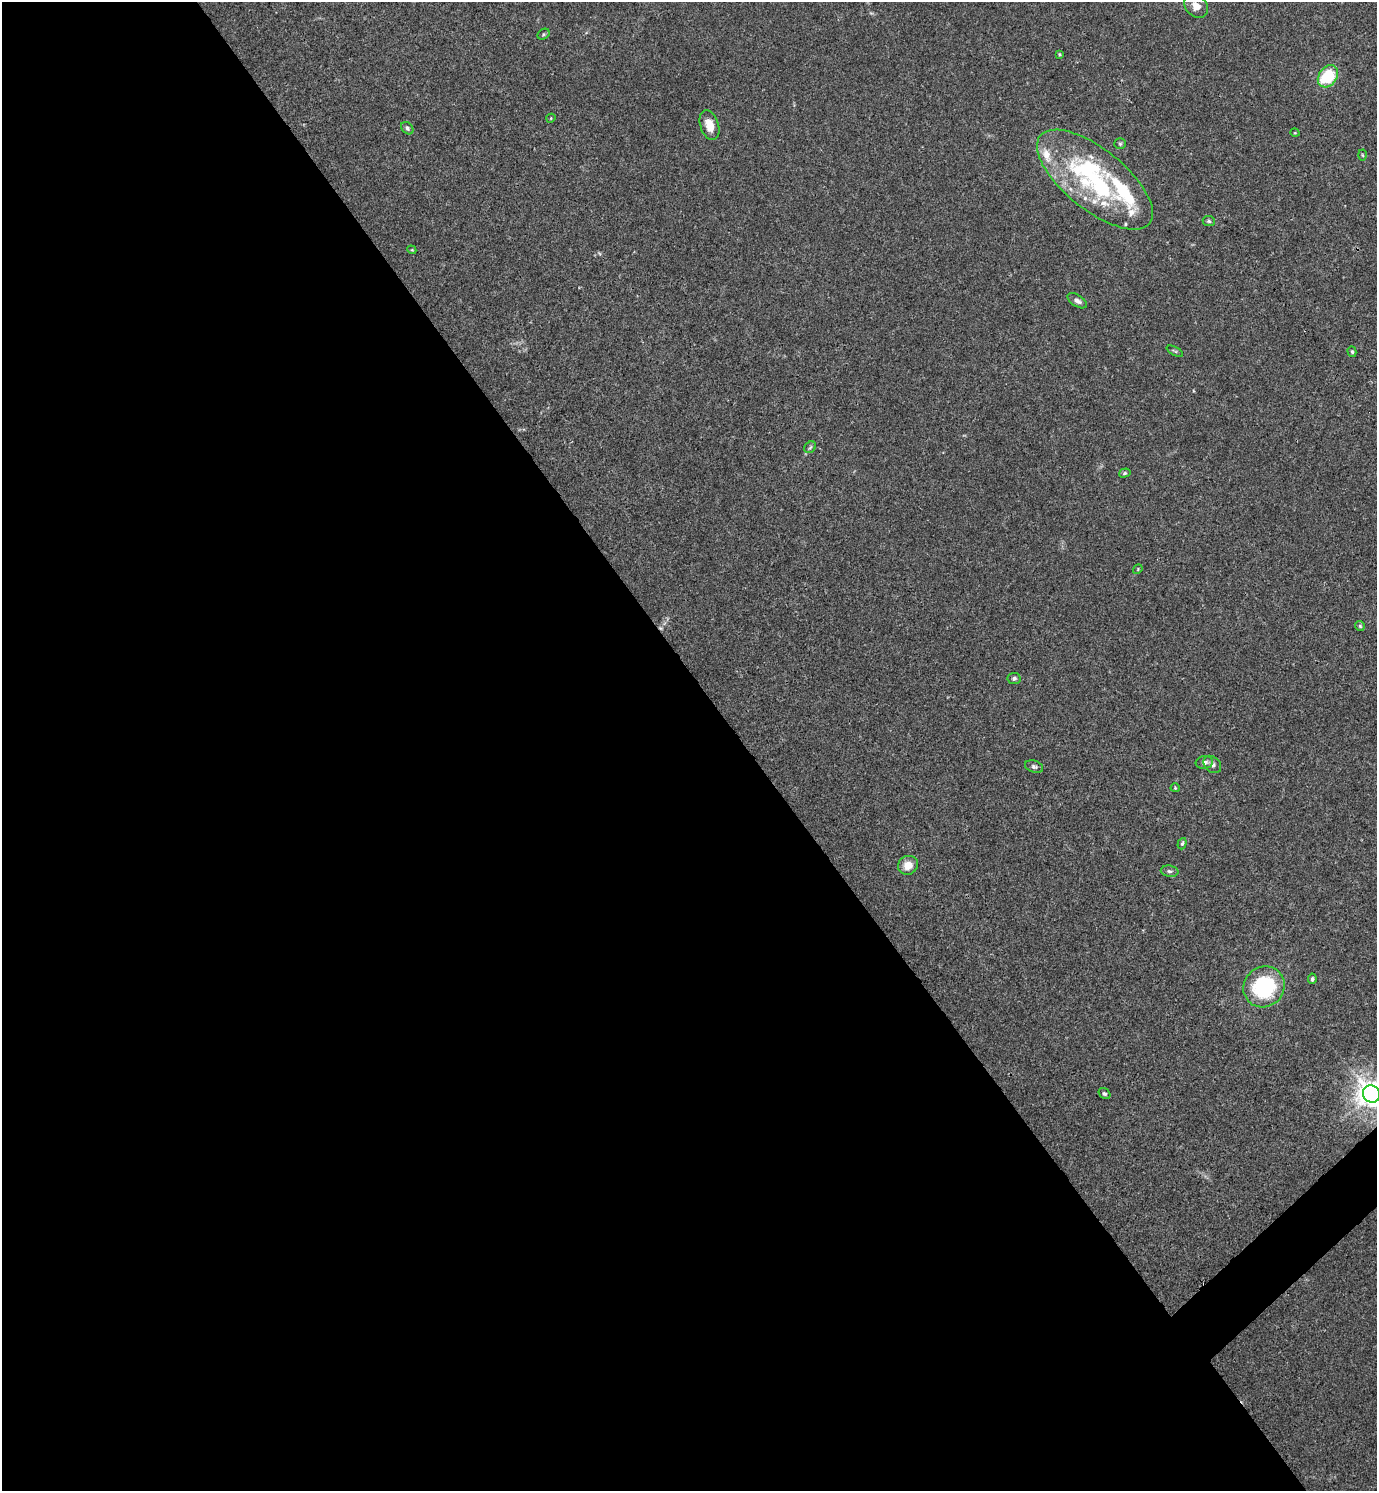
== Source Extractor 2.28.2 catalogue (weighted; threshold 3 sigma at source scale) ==
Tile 9 of 4 x 4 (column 1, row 3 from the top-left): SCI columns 300-1674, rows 1491-2979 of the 5958 x 5961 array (HDU 1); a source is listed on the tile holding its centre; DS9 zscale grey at full resolution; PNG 1379 x 1493 px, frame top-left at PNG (2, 2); each listed source drawn as its Kron ellipse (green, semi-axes under 4 px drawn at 4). Shown black and unused: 55% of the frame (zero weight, under 3 of 4 exposures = <1% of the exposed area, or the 3 px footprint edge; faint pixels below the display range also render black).
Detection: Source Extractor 2.28.2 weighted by HDU 2 'WHT'; one run over the whole footprint, this tile lists its part. Background 0.016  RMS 0.0021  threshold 0.00952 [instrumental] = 3 sigma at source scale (4.5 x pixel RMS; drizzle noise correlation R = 1.50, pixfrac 1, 0.05/0.05 arcsec/px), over >= 5 px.
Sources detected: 42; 4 inside a brighter object's white glare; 1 cosmic-ray / hot-pixel residue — neither listed nor drawn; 5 inside a brighter listed object's ellipse — not listed separately; the other 32 listed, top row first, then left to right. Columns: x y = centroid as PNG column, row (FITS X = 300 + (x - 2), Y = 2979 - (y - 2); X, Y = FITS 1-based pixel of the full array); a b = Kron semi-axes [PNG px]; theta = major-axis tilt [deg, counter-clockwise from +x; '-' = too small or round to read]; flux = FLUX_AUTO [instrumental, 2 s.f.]
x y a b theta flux
1196 6 13 10 -43 1.9
543 34 6 5 - 0.29
1059 54 3 3 - 0.24
1328 76 12 9 54 11
551 118 5 3 - 0.21
709 125 15 9 -72 2.5
407 128 7 5 -45 0.48
1295 133 5 3 - 0.16
1120 144 5 5 - 0.31
1362 155 5 3 - 0.22
1095 180 70 30 -39 24
1209 221 6 5 - 0.37
412 250 4 3 - 0.18
1077 301 11 6 -33 0.84
1175 351 9 3 -29 0.28
1352 352 5 4 - 0.3
810 447 6 5 - 0.38
1125 473 6 4 17 0.3
1138 569 5 4 - 0.22
1360 626 5 5 - 0.3
1014 678 6 5 - 0.47
1204 763 9 6 10 0.82
1212 764 10 7 -44 0.8
1034 767 9 6 -19 0.57
1175 788 4 4 - 0.2
1182 844 6 4 71 0.34
908 865 10 9 - 2.6
1170 871 9 5 -8 0.53
1312 979 5 4 - 0.45
1264 987 21 20 - 19
1104 1094 6 5 - 0.39
1371 1094 9 8 - 230
Overlapping masked pixels (flux is a lower limit): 1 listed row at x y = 1371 1094
Isophote crosses this tile's border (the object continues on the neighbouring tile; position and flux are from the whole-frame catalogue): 1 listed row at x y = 1371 1094